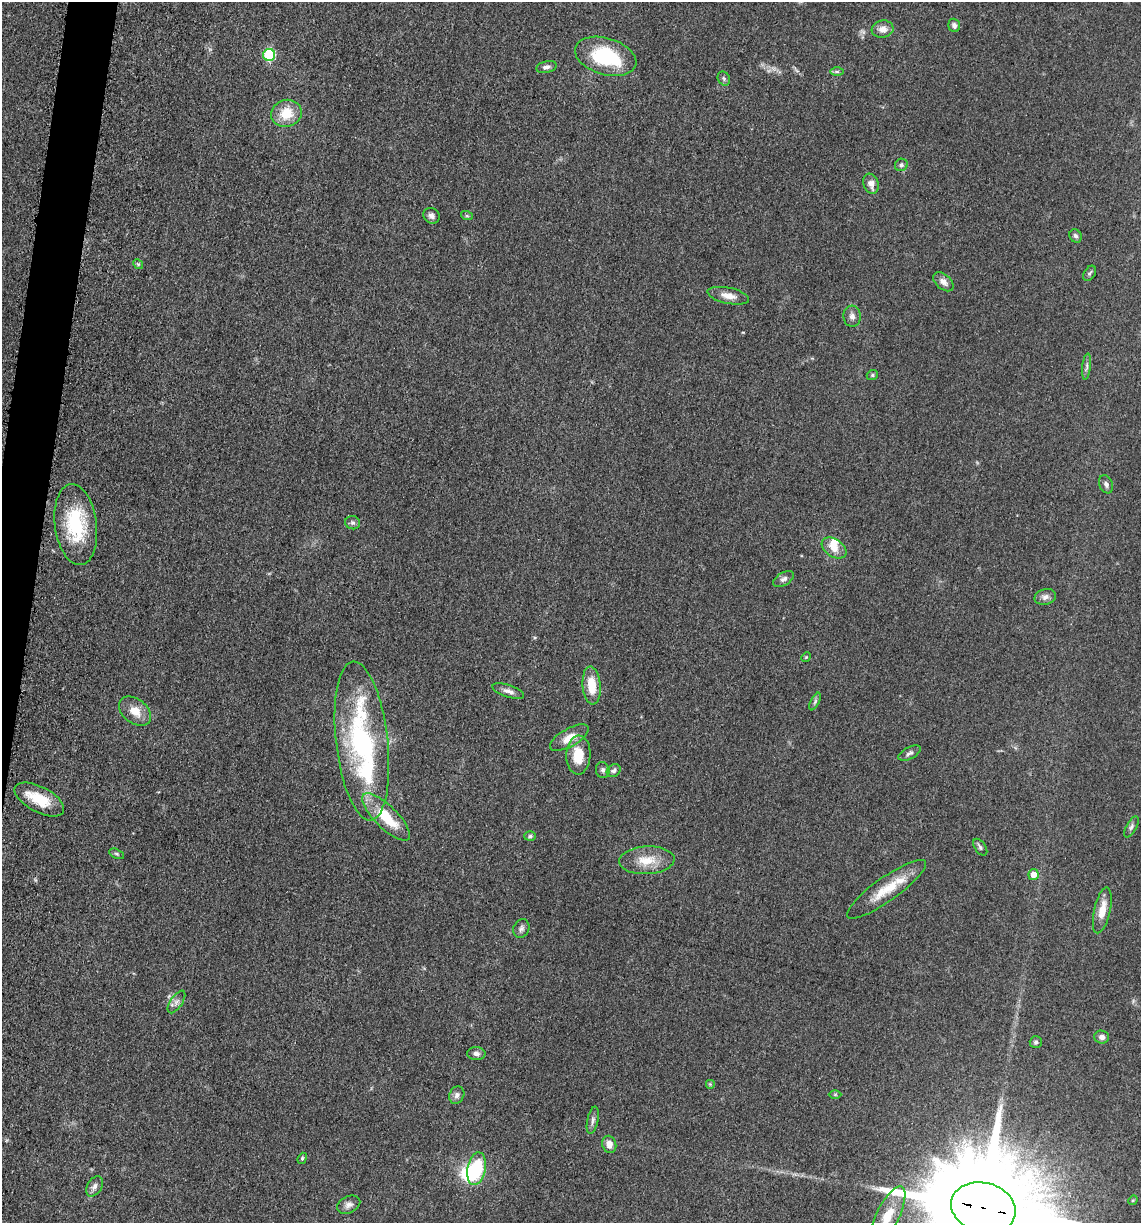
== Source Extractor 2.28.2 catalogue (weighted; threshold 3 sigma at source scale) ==
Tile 7 of 4 x 4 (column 3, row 2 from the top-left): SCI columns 2524-3662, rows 2465-3685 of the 4978 x 4921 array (HDU 1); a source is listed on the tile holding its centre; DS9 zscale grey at full resolution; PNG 1143 x 1225 px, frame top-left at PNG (2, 2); each listed source drawn as its Kron ellipse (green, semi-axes under 4 px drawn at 4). Shown black and unused: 2% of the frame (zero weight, under 3 of 5 exposures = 4% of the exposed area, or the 3 px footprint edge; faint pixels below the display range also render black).
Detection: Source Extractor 2.28.2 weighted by HDU 2 'WHT'; one run over the whole footprint, this tile lists its part. Background 0.0561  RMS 0.0058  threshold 0.0263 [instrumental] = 3 sigma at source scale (4.5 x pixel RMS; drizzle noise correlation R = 1.50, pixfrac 1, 0.05/0.05 arcsec/px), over >= 5 px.
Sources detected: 68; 1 inside a brighter object's white glare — neither listed nor drawn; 3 inside a brighter listed object's ellipse — not listed separately; the other 64 listed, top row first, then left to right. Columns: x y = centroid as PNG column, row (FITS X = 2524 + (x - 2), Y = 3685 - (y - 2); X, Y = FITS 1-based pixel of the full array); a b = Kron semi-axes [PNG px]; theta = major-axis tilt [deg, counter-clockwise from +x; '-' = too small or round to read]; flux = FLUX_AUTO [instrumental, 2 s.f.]
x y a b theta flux
954 25 7 5 -72 2.2
883 29 11 8 8 4.7
269 55 6 6 - 46
606 56 31 18 -17 43
547 67 10 5 10 2.1
837 72 7 4 0 1.1
724 79 7 5 -60 1.3
286 113 15 13 18 13
901 165 6 6 - 1.8
871 184 10 7 -71 4.1
431 216 8 7 - 2.4
467 216 6 4 -19 0.8
1075 236 7 5 -58 1.5
138 264 5 4 - 0.82
1090 273 8 5 55 1.3
943 282 12 7 -40 3.6
728 296 21 8 -12 5.6
852 316 11 8 -85 2.9
1087 366 13 4 84 1.8
872 375 6 4 22 0.96
1106 484 9 6 -67 2
352 523 7 6 - 1.5
76 524 41 21 -83 39
834 548 13 8 -33 6.7
784 579 12 6 31 2.2
1045 597 11 7 14 2.7
806 657 5 4 - 0.66
592 685 19 9 -84 12
508 691 16 6 -18 3
815 701 9 4 64 1.3
135 711 18 12 -38 8.8
569 738 22 9 30 7.6
362 741 80 26 -83 110
910 753 12 6 27 1.9
578 755 19 12 88 14
603 770 8 7 - 1.8
614 771 7 6 - 1.7
39 799 27 12 -28 17
386 817 31 11 -45 22
1131 827 12 5 62 1.8
530 836 6 5 - 1.1
980 847 9 5 -55 1.4
117 854 8 4 -27 1
647 860 28 14 3 13
1033 875 5 5 - 5.5
886 889 48 12 35 18
1102 910 23 8 77 8.9
521 928 10 7 66 2.1
176 1002 13 6 56 2.6
1102 1037 7 6 - 2.7
1036 1042 6 6 - 1.4
476 1054 9 6 -2 2.3
710 1084 5 5 - 0.66
835 1094 6 4 0 0.8
457 1095 9 7 65 2.2
593 1120 14 5 78 2.3
609 1144 9 7 -69 4.6
302 1158 6 4 69 0.88
476 1169 16 9 79 29
94 1186 11 7 58 2.7
1133 1200 5 4 - 0.65
349 1205 12 8 26 2.9
983 1208 33 25 -15 23000
887 1217 33 11 64 14
Overlapping masked pixels (flux is a lower limit): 1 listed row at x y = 983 1208
Isophote crosses this tile's border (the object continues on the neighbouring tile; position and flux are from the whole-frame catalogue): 2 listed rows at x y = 983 1208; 887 1217